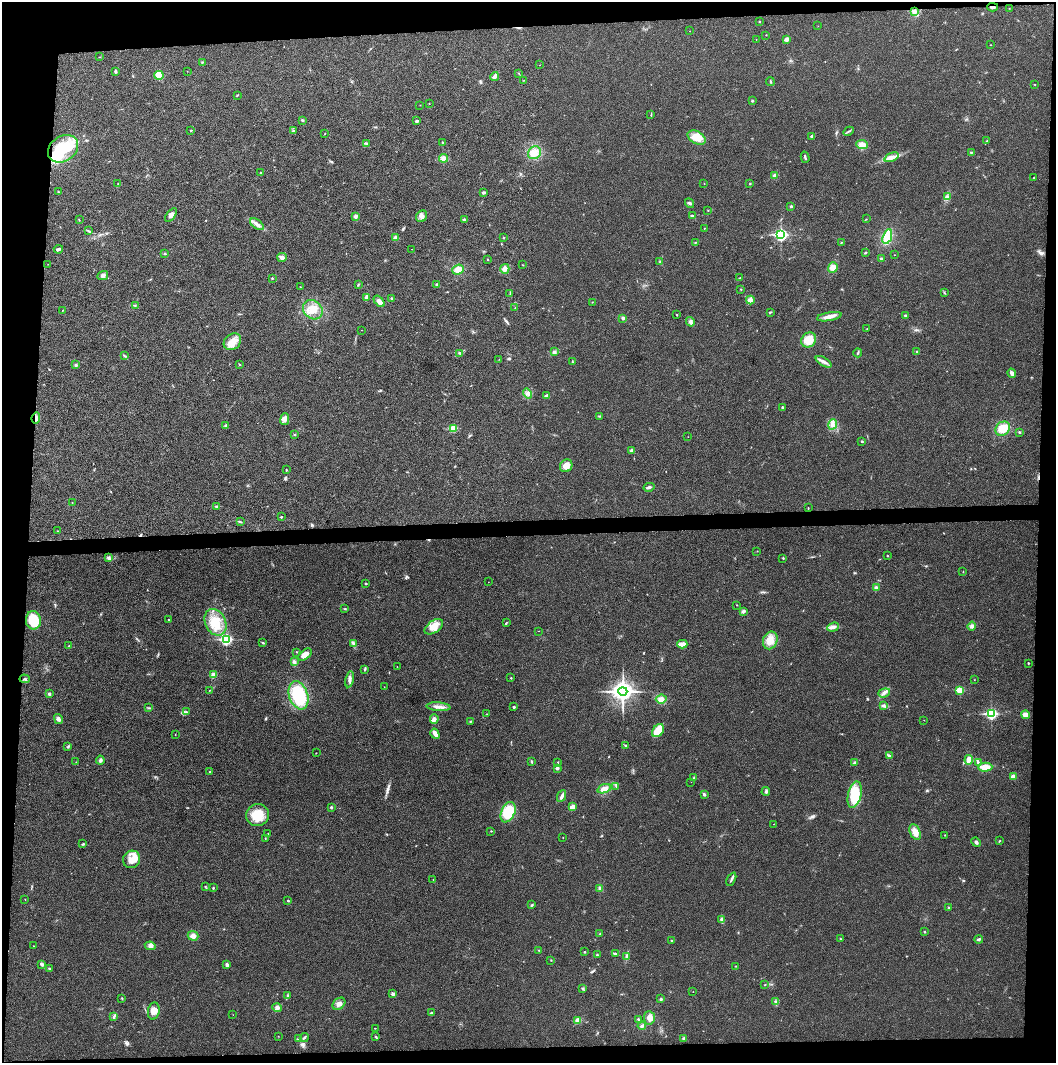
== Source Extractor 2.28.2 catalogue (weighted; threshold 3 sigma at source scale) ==
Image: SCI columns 2-4217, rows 1-4242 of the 4221 x 4243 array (HDU 1 of 3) = the unmasked area's bounding box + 8 px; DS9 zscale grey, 4 x 4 block average (1 PNG px = mean of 4 x 4 image px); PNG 1058 x 1065 px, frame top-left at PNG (2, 2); each listed source drawn as its Kron ellipse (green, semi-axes under 4 px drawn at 4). Shown black and unused: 9% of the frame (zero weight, under 3 of 4 exposures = <1% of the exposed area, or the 3 px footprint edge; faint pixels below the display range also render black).
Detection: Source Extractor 2.28.2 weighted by HDU 2 'WHT'. Background 0.0253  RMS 0.0059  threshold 0.0267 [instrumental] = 3 sigma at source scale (4.5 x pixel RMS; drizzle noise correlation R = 1.50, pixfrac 1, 0.05/0.05 arcsec/px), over >= 5 px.
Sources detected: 311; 3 inside a brighter object's white glare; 2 cosmic-ray / hot-pixel residue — neither listed nor drawn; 3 coinciding with a brighter row at this scale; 5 inside a brighter listed object's ellipse — not listed separately; the other 298 listed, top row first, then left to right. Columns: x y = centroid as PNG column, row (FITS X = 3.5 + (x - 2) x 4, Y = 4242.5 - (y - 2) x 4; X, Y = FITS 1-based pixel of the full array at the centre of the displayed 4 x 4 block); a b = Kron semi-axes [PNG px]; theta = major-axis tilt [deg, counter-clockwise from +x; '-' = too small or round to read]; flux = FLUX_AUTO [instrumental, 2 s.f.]
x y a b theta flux
993 7 5 2 - 7.2
1009 8 2 2 - 1.1
914 12 4 3 - 8.6
759 22 2 2 - 2
818 26 2 2 - 0.68
690 31 2 2 - 0.77
766 35 2 2 - 1.4
756 39 2 2 - 0.67
787 39 3 3 - 5.5
991 45 2 2 - 1.1
100 57 2 2 - 1.2
202 62 3 2 - 2.8
539 65 2 2 - 0.72
115 71 3 2 - 8.8
187 71 2 2 - 0.93
519 74 3 2 - 1.7
159 75 5 4 - 35
495 76 4 2 - 21
524 80 2 2 - 1.3
770 81 4 2 - 3.5
1035 84 2 2 - 1.1
237 95 3 2 - 2
752 101 2 2 - 4.1
429 104 2 2 - 1.1
420 105 2 2 - 0.79
651 115 3 2 - 2.3
303 120 2 2 - 2.1
417 121 2 2 - 16
191 130 2 2 - 4.1
293 131 4 2 - 4
849 131 5 2 - 4.1
325 133 2 2 - 1.8
812 136 3 2 - 3.9
697 138 10 6 -28 46
987 141 2 2 - 3.4
442 142 2 2 - 1.9
366 144 2 2 - 2.6
862 145 6 4 -7 23
63 149 16 12 34 140
971 152 2 2 - 3.2
534 153 7 6 - 26
805 157 6 2 -74 4.8
892 157 7 3 24 16
444 158 4 4 - 17
260 173 2 2 - 3
774 176 4 3 - 8.7
1034 178 2 2 - 1.4
118 184 2 2 - 1.5
704 184 2 2 - 1.1
750 184 2 2 - 2.3
58 192 2 2 - 2.4
483 193 3 2 - 8.3
947 197 4 3 - 8.1
690 203 5 2 - 5.5
791 206 3 2 - 3.4
708 211 2 2 - 0.99
171 215 8 3 53 13
356 216 3 3 - 8.8
422 216 6 5 - 14
692 216 3 2 - 8.3
866 219 2 2 - 1.1
79 220 2 2 - 1.4
464 220 2 2 - 19
257 224 8 3 -35 14
704 228 2 2 - 1.2
89 231 3 2 - 2.9
781 235 3 2 - 680
887 237 8 4 70 100
396 238 3 3 - 14
504 238 2 2 - 2.1
695 242 2 2 - 1.5
841 243 2 2 - 1.3
58 249 4 3 - 8.1
411 249 2 2 - 0.68
865 253 3 2 - 3.4
165 254 3 2 - 2.8
894 255 2 2 - 0.9
282 257 5 4 - 9.8
488 259 2 2 - 1.8
881 259 2 2 - 15
660 261 2 2 - 1.6
48 264 2 2 - 1.1
523 265 2 2 - 0.91
833 267 5 4 - 30
505 269 5 4 - 17
458 270 6 5 - 26
103 275 5 3 - 11
272 278 2 2 - 2.9
740 278 2 2 - 1.5
358 284 2 2 - 1.2
437 285 3 2 - 5.6
300 287 2 2 - 0.74
741 289 2 2 - 2.1
510 293 2 2 - 1.2
944 293 3 2 - 2.6
366 297 4 2 - 4.8
391 298 2 2 - 5.9
750 300 4 3 - 8.2
379 301 6 4 -50 21
592 302 2 2 - 1.3
135 305 2 2 - 1.2
515 308 2 2 - 1.2
63 310 2 2 - 1.6
313 310 11 9 -44 50
770 312 3 2 - 2.9
677 315 2 2 - 2.2
905 315 2 2 - 12
829 317 12 3 10 22
623 318 3 3 - 5
690 322 5 3 - 8
867 329 2 2 - 1.9
361 330 2 2 - 0.64
809 340 8 7 - 51
232 342 9 7 41 38
917 351 3 2 - 1.7
555 352 2 2 - 2.7
460 353 3 2 - 4.7
858 353 4 2 - 3.9
124 356 2 2 - 2
499 359 2 2 - 0.81
572 362 2 2 - 2.2
824 362 9 3 -31 13
76 365 3 3 - 4.4
239 365 2 2 - 2.2
1012 373 5 3 - 12
528 394 5 3 - 11
546 396 3 2 - 11
783 407 2 2 - 4.9
599 416 2 2 - 1.8
36 418 6 2 84 13
285 419 6 4 81 12
833 424 5 4 - 14
226 425 3 2 - 3.2
453 429 2 2 - 140
1003 429 8 6 37 50
1019 432 3 2 - 3.3
295 435 2 2 - 2.8
688 437 2 2 - 0.68
862 441 2 2 - 3.3
632 450 3 2 - 9.2
566 466 6 6 - 29
286 470 3 2 - 2.4
649 487 5 2 - 8.3
72 503 2 2 - 0.89
216 506 3 2 - 5.1
808 508 2 2 - 1.6
281 517 2 2 - 7.3
240 522 4 2 - 3.8
58 531 2 2 - 1.7
757 551 2 2 - 1.1
887 555 2 2 - 1.6
109 557 3 2 - 5.7
783 558 3 2 - 2.3
963 572 2 2 - 1
488 582 2 2 - 0.69
366 583 3 2 - 2.6
876 588 3 3 - 5.3
737 605 2 2 - 1.4
345 609 2 2 - 1.7
743 611 3 2 - 9.4
33 620 9 7 -81 81
168 620 2 2 - 3
215 622 14 10 -64 78
506 623 2 2 - 1.6
972 626 4 4 - 9.1
434 627 10 6 35 34
833 627 6 3 21 11
539 631 2 2 - 0.79
226 640 3 2 - 440
770 640 9 7 68 35
263 643 3 2 - 3.4
353 643 4 2 - 5.1
682 644 5 2 - 36
69 646 2 2 - 1.9
297 652 3 2 - 2.4
305 655 8 4 40 27
294 662 4 2 - 10
1028 663 2 2 - 4.5
397 667 2 2 - 0.86
365 670 2 2 - 2.6
213 675 4 3 - 17
511 678 2 2 - 3.8
25 679 5 3 - 5.8
350 679 8 4 77 12
974 680 2 2 - 1
384 687 2 2 - 0.99
210 690 2 2 - 1.1
960 690 2 2 - 140
623 691 5 4 - 2100
884 693 6 3 18 10
49 694 3 2 - 6.3
298 695 14 9 -71 240
661 699 5 4 - 17
884 706 3 2 - 3.6
439 707 12 3 -5 18
514 707 2 2 - 11
149 708 2 2 - 1.8
186 712 3 2 - 4.7
487 714 2 2 - 0.88
991 714 3 2 - 520
1026 715 4 3 - 30
58 719 5 3 - 11
434 719 5 3 - 11
924 720 2 2 - 0.9
471 721 3 2 - 2.5
658 731 7 5 52 62
435 734 5 3 - 14
175 735 2 2 - 0.99
625 745 3 2 - 3.7
68 747 4 2 - 4.1
316 753 2 2 - 1
890 756 2 2 - 1.9
100 760 4 3 - 7.6
969 760 4 3 - 21
76 762 2 2 - 0.91
531 762 3 2 - 3.4
558 762 2 2 - 2
854 762 3 2 - 3.9
978 762 3 2 - 2.9
985 767 7 4 2 40
557 768 2 2 - 18
210 772 2 2 - 2
1013 777 4 4 - 16
694 778 2 2 - 2.7
691 782 2 2 - 0.55
616 786 2 2 - 2.9
604 789 7 4 19 21
766 791 4 3 - 5.6
704 794 3 2 - 5.9
855 795 13 6 77 130
562 796 6 3 65 10
331 807 3 2 - 4
573 807 4 3 - 22
508 812 11 6 66 120
258 815 12 10 27 76
774 824 2 2 - 1
491 831 2 2 - 2
915 832 8 5 -66 26
268 834 2 2 - 1.9
945 835 2 2 - 1.4
265 838 2 2 - 1.4
563 838 2 2 - 1.1
1000 840 2 2 - 1.2
976 842 5 3 - 7.2
83 844 4 2 - 3.4
132 859 9 8 - 37
433 879 2 2 - 0.72
731 879 7 2 64 6.9
205 887 2 2 - 1.4
213 888 2 2 - 3.2
600 888 4 3 - 7.8
25 899 2 2 - 1.2
288 901 2 2 - 6.6
532 905 4 2 - 3.8
948 907 2 2 - 1.2
722 920 4 3 - 9.5
925 932 2 2 - 5.7
600 934 2 2 - 1.5
193 936 5 4 - 17
841 939 2 2 - 1.6
979 939 4 2 - 6.9
672 940 2 2 - 1.5
33 946 2 2 - 0.75
150 946 5 4 - 12
539 950 2 2 - 1.4
585 952 2 2 - 2.6
615 954 3 2 - 7.7
597 955 2 2 - 2.9
627 956 3 2 - 4.3
551 960 2 2 - 1.8
42 964 4 3 - 5.8
227 965 4 3 - 7.2
736 966 2 2 - 1.6
49 968 3 2 - 2.8
765 985 2 2 - 1.4
583 988 2 2 - 3.2
693 992 2 2 - 0.83
393 994 3 3 - 9.1
287 996 3 2 - 3.4
122 998 3 2 - 1.8
661 999 2 2 - 3.1
776 1002 3 3 - 5.9
339 1004 7 5 41 16
277 1008 4 4 - 12
154 1011 9 5 81 26
431 1013 3 2 - 5.8
233 1015 2 2 - 0.68
114 1017 3 2 - 4.4
649 1018 7 5 -85 17
638 1019 2 2 - 4.1
578 1020 4 3 - 20
642 1026 4 3 - 7
375 1028 2 2 - 1.3
278 1036 2 2 - 1.1
304 1037 5 2 - 6.7
376 1037 2 2 - 2.7
298 1039 3 2 - 3.8
684 1039 4 3 - 6
Overlapping masked pixels (flux is a lower limit): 2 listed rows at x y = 993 7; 36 418
Diffuse or blended objects may show on this block-average render without a row.